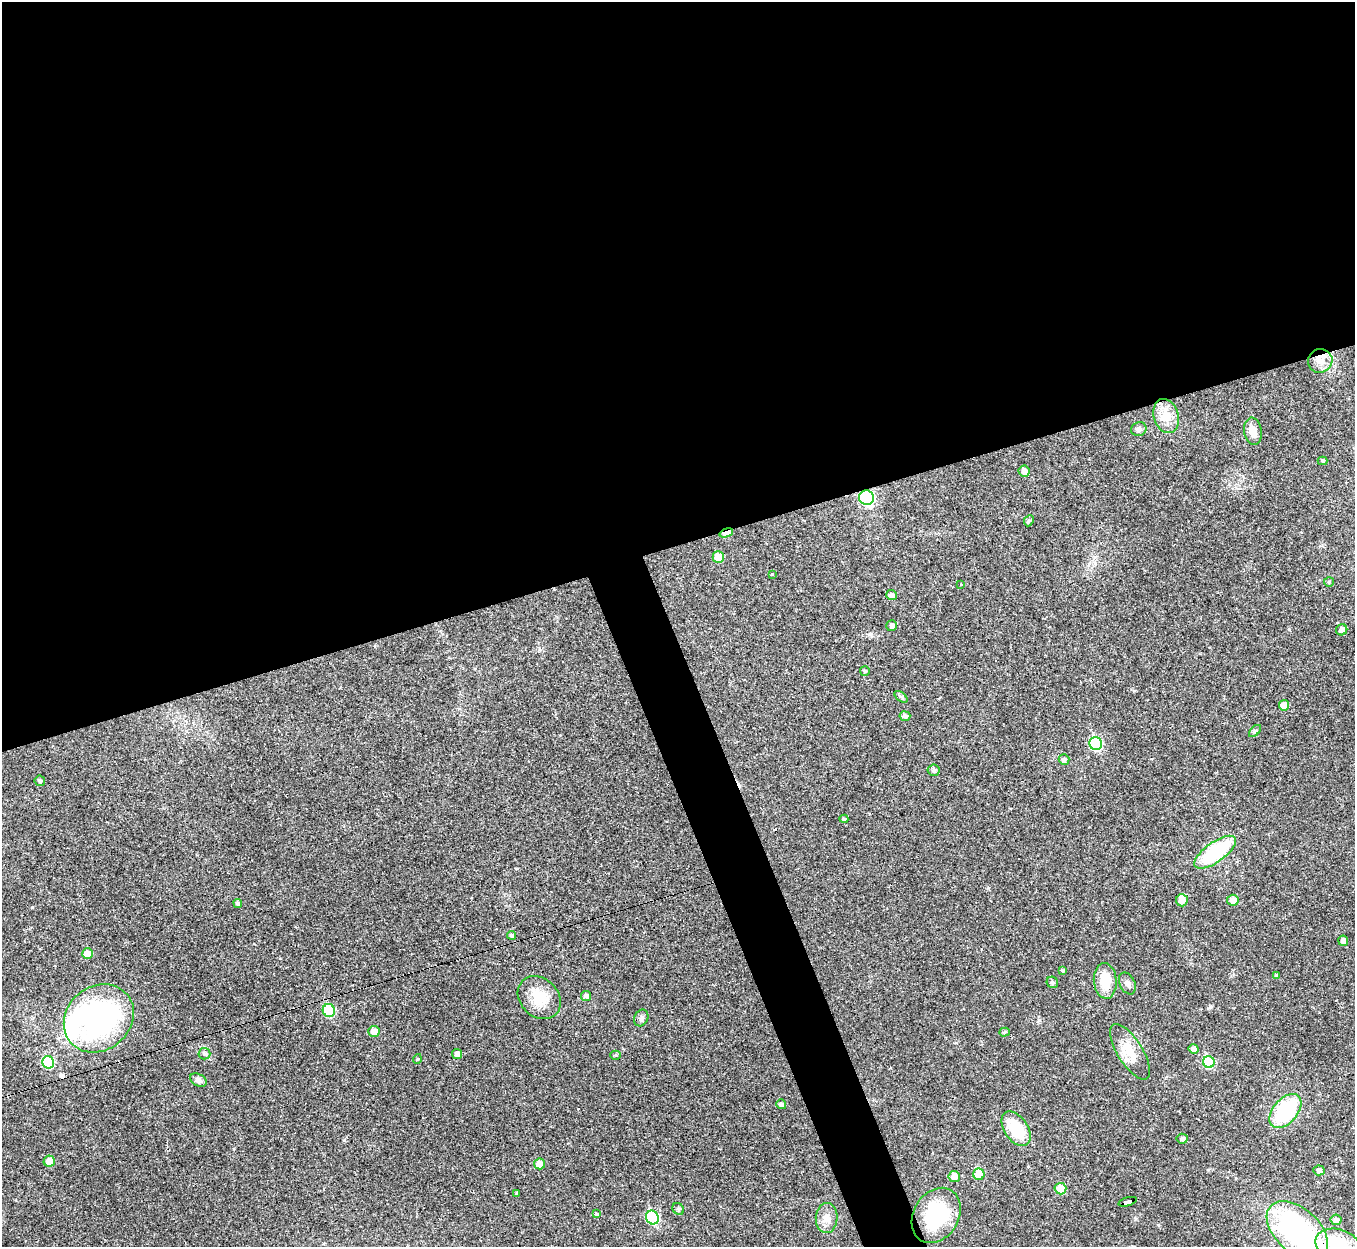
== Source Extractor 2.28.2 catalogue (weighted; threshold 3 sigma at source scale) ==
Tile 2 of 4 x 4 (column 2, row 1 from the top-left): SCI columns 1354-2706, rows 3879-5123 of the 5413 x 5393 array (HDU 1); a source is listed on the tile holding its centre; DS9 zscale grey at full resolution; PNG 1357 x 1249 px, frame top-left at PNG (2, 2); each listed source drawn as its Kron ellipse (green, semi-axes under 4 px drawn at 4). Shown black and unused: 46% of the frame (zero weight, under 2 of 3 exposures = <1% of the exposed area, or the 3 px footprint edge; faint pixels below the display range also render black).
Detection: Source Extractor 2.28.2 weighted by HDU 2 'WHT'; one run over the whole footprint, this tile lists its part. Background 0.0387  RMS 0.0048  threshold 0.0214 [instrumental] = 3 sigma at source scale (4.5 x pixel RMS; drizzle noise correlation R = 1.50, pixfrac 1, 0.05/0.05 arcsec/px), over >= 5 px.
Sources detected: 83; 1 inside a brighter object's white glare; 6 cosmic-ray / hot-pixel residue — neither listed nor drawn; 2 inside a brighter listed object's ellipse — not listed separately; the other 74 listed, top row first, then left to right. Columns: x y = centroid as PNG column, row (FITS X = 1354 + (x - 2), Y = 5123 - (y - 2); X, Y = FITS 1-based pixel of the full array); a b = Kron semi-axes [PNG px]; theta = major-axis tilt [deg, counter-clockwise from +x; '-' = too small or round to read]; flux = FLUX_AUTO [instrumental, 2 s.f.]
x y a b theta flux
1320 361 12 11 - 4.8
1166 416 17 12 -72 6.5
1139 429 8 6 20 1.6
1253 431 13 8 -81 4.2
1323 461 5 4 - 0.71
1024 471 5 5 - 2.3
866 498 7 7 - 76
1029 521 6 4 65 0.77
726 533 7 4 19 5.1
718 557 5 5 - 8.3
772 574 4 4 - 0.43
1329 582 5 5 - 0.54
961 584 3 3 - 0.72
891 595 5 5 - 1.6
892 626 5 5 - 1.5
1342 630 6 5 - 2.4
865 671 5 5 - 0.73
901 697 8 4 -37 0.84
1284 705 5 5 - 4
905 716 5 5 - 1.4
1255 731 7 4 45 0.73
1096 744 6 6 - 32
1064 760 5 5 - 1.3
934 770 6 5 - 1.1
40 781 5 5 - 1.2
844 819 4 4 - 0.63
1215 852 24 10 35 34
1182 900 6 6 - 4
1233 900 6 5 - 3.4
238 903 4 4 - 1.1
512 935 4 4 - 0.98
1343 941 5 5 - 1.8
88 954 5 5 - 6
1062 970 4 4 - 0.59
1276 976 4 4 - 0.97
1105 981 18 11 -85 10
1052 982 6 5 - 0.98
1127 983 11 7 -63 1.9
586 996 5 5 - 1.5
539 998 24 19 -45 11
329 1011 6 6 - 27
99 1018 37 32 40 98
641 1018 8 6 65 1.4
374 1032 5 5 - 3.8
1005 1032 5 4 - 0.78
1194 1049 5 4 - 2
1130 1052 32 12 -58 8.6
204 1054 6 5 - 0.92
457 1054 5 5 - 2.1
616 1055 5 4 - 0.66
417 1059 5 3 - 0.41
48 1062 6 6 - 23
1209 1062 6 5 - 21
198 1080 9 6 -28 1.6
781 1104 5 4 - 1.6
1285 1111 20 12 49 38
1016 1129 19 11 -56 16
1182 1139 5 5 - 1.4
49 1161 5 5 - 5
539 1164 5 5 - 4.9
1319 1170 5 5 - 1.7
979 1174 6 5 - 12
954 1177 6 5 - 3.5
1060 1189 6 5 - 7.9
517 1193 3 3 - 0.54
1128 1202 9 4 17 65
678 1209 6 5 - 0.9
596 1214 3 3 - 1.6
936 1215 29 22 58 30
652 1218 7 6 - 36
827 1218 15 11 89 4.4
1336 1220 5 5 - 2
1297 1230 36 22 -42 85
1338 1245 23 15 -17 28
Overlapping masked pixels (flux is a lower limit): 4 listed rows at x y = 866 498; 726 533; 1128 1202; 1338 1245
Isophote crosses this tile's border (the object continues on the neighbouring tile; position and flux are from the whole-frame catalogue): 2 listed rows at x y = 1297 1230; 1338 1245
Unlisted compact peaks at least as high as the median listed source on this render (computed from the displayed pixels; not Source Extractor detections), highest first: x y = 32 907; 1210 1007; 1289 629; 1039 1020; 1134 691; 1158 1225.